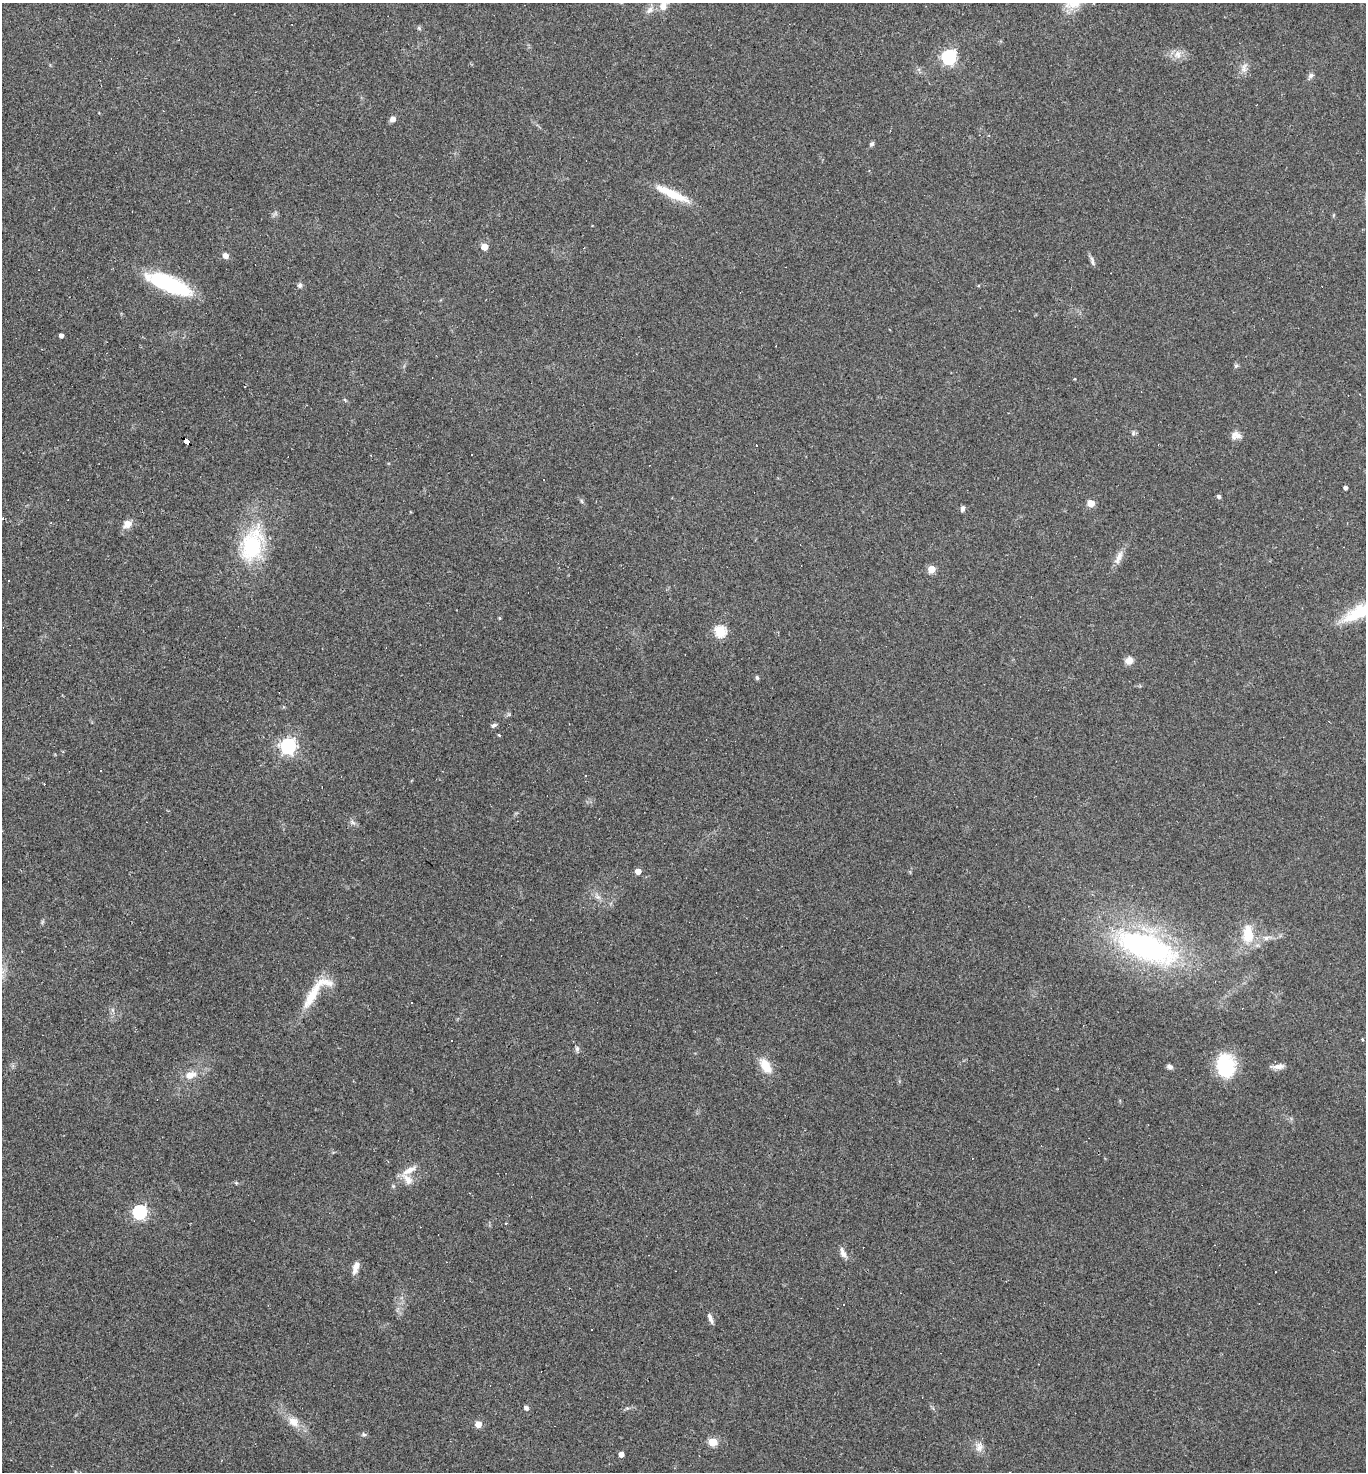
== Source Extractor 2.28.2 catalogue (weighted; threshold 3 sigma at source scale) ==
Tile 11 of 4 x 4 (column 3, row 3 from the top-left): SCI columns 3014-4377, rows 1471-2940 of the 5888 x 5881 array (HDU 1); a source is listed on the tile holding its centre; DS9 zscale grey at full resolution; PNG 1368 x 1474 px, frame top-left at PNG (2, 3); no overlay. Shown black and unused: <1% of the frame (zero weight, under 2 of 3 exposures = <1% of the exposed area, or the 3 px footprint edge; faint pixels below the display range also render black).
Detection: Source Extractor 2.28.2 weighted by HDU 2 'WHT'; one run over the whole footprint, this tile lists its part. Background 0.071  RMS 0.007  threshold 0.0313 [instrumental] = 3 sigma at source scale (4.5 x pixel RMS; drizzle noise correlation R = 1.50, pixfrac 1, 0.05/0.05 arcsec/px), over >= 5 px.
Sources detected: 95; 1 inside a brighter object's white glare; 16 cosmic-ray / hot-pixel residue — not listed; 2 inside a brighter listed object's ellipse — not listed separately; the other 76 listed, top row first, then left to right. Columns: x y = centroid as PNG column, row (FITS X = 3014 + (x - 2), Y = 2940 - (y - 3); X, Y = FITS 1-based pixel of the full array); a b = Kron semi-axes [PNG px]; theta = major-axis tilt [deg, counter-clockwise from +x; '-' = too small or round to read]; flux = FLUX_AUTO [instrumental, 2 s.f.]
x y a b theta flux
663 3 28 11 90 14
650 10 13 7 47 4
419 28 6 5 - 1.3
1177 54 12 11 - 5.4
949 57 7 6 - 160
1244 68 14 8 76 4.3
1311 75 9 6 33 2
393 119 5 5 - 4.8
872 144 6 5 - 1.5
673 194 43 10 -24 18
484 247 5 5 - 12
225 256 7 6 - 3.5
1092 261 14 4 -73 2.2
169 284 46 15 -23 67
300 285 7 6 - 1.8
978 286 5 3 - 0.66
61 336 4 4 - 3.1
1236 366 6 5 - 1.2
345 400 5 4 - 0.82
1133 433 6 5 - 1.4
1238 436 17 7 13 4.1
187 441 7 4 -36 180
543 480 3 3 - 1.3
1345 488 4 4 - 2.5
1219 497 5 4 - 1.4
581 501 6 4 -87 0.98
1091 503 5 5 - 16
962 509 7 5 81 1.9
127 524 12 9 31 5.4
252 545 43 26 73 58
1119 557 21 7 67 5.7
931 569 5 5 - 16
8 581 3 2 - 0.81
1361 611 44 12 27 38
499 618 4 3 - 0.74
720 631 5 5 - 72
1129 661 9 8 - 4.9
757 678 6 4 -73 1.2
493 725 8 5 21 1.7
499 735 3 3 - 0.81
288 746 6 6 - 230
100 770 3 3 - 1.2
585 775 3 3 - 1.4
352 822 10 5 -28 2
638 871 4 4 - 7.8
598 897 10 5 -26 2.6
42 922 7 4 72 1
1248 934 21 12 -89 18
1266 938 8 6 16 2.7
1147 946 62 25 -21 180
312 996 48 11 59 21
412 1002 3 2 - 0.75
1362 1039 4 3 - 0.63
577 1049 8 5 -81 1.7
1225 1064 25 23 -29 31
766 1066 23 12 -59 12
1278 1066 19 6 2 3.9
1169 1067 7 5 -22 2.3
190 1075 14 9 18 7.8
409 1170 22 7 29 7.2
407 1179 21 10 -54 6.7
236 1183 5 4 - 0.8
139 1212 6 6 - 140
843 1254 10 8 -46 3.3
355 1268 14 6 74 5.4
844 1304 3 3 - 3.4
710 1318 13 5 -71 2.8
1038 1364 3 2 - 0.39
526 1408 6 5 - 2.1
627 1408 5 5 - 1.1
294 1422 15 12 -35 8.3
478 1424 5 4 - 12
364 1434 7 6 - 1.4
713 1442 5 5 - 31
979 1447 14 11 89 5
621 1454 4 4 - 5.8
Overlapping masked pixels (flux is a lower limit): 1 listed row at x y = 187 441
Isophote crosses this tile's border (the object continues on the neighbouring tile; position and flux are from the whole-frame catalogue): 2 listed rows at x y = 663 3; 1361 611